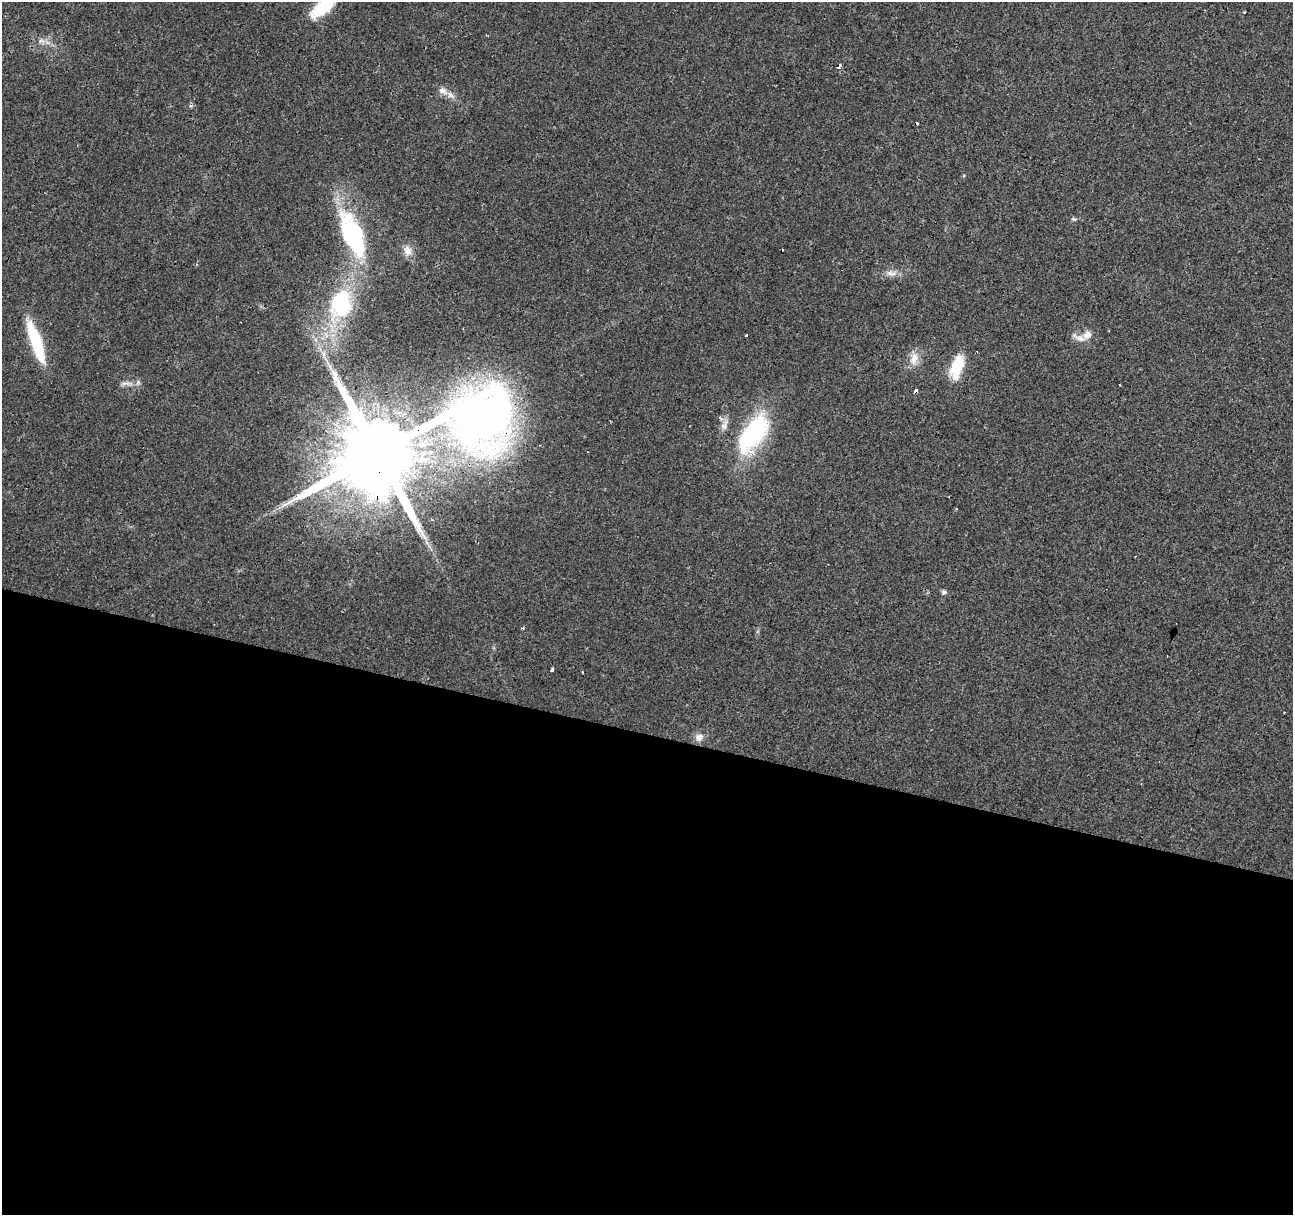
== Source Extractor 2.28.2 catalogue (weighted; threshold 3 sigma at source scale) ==
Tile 14 of 4 x 4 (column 2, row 4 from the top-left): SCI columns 1292-2582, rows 217-1429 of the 5169 x 5349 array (HDU 1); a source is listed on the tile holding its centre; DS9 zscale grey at full resolution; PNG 1295 x 1217 px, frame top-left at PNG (2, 2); no overlay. Shown black and unused: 40% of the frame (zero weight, under 3 of 4 exposures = <1% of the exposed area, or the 3 px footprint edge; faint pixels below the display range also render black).
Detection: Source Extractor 2.28.2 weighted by HDU 2 'WHT'; one run over the whole footprint, this tile lists its part. Background 0.0242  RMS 0.0031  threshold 0.0138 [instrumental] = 3 sigma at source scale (4.5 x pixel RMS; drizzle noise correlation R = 1.50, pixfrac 1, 0.0396/0.0396 arcsec/px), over >= 5 px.
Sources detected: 34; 1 inside a brighter object's white glare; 4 cosmic-ray / hot-pixel residue — not listed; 3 inside a brighter listed object's ellipse — not listed separately; the other 26 listed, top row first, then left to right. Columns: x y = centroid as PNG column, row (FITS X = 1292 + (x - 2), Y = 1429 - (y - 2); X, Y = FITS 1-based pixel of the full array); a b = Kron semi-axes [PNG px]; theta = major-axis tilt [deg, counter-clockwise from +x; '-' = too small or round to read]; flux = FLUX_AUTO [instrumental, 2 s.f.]
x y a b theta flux
322 7 30 13 38 12
1244 12 3 2 - 0.23
40 41 6 5 - 0.72
839 65 3 3 - 7.1
443 91 14 8 -29 2
1074 219 5 5 - 0.48
352 235 49 19 -67 41
782 250 3 2 - 0.53
407 251 13 11 -73 2.5
891 273 17 6 -3 2
341 304 39 28 77 29
747 335 3 3 - 0.84
1087 335 13 9 51 2.1
35 339 44 13 -67 15
323 354 10 5 -68 1.5
914 359 19 9 79 3.1
957 366 29 13 75 8.9
126 383 14 5 3 1.5
916 390 4 3 - 6.6
485 417 66 60 29 210
724 425 15 8 65 1.9
753 434 49 22 55 33
378 453 23 19 51 6000
944 592 6 5 - 0.71
552 670 4 3 - 2.1
699 737 10 10 - 2.1
Overlapping masked pixels (flux is a lower limit): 3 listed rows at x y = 916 390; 485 417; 378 453
Isophote crosses this tile's border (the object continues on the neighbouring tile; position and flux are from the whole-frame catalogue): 1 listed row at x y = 322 7